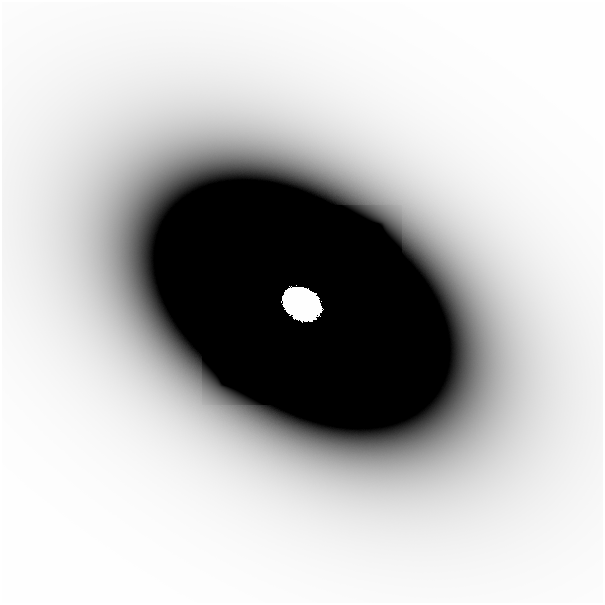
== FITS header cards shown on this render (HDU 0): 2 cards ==
NAXIS1  =                  601
NAXIS2  =                  601

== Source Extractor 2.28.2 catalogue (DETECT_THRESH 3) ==
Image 601 x 601 px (HDU 0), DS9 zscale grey, 1 PNG px = 1 image px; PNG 605 x 605 px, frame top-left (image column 1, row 601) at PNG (2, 2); no overlay
Background -8.66e-11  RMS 3.6e-11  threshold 1.07e-10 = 3 sigma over >= 5 px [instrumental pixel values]
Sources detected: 3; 2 with non-positive FLUX_AUTO (blend fragments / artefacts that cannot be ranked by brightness) are not listed; the other 1 listed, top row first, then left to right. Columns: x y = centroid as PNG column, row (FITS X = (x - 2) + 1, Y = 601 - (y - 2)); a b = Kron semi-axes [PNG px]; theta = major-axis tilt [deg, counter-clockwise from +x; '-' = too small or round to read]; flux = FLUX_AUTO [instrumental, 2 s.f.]
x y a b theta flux
302 304 24 18 -32 60
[2 non-positive-flux detections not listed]